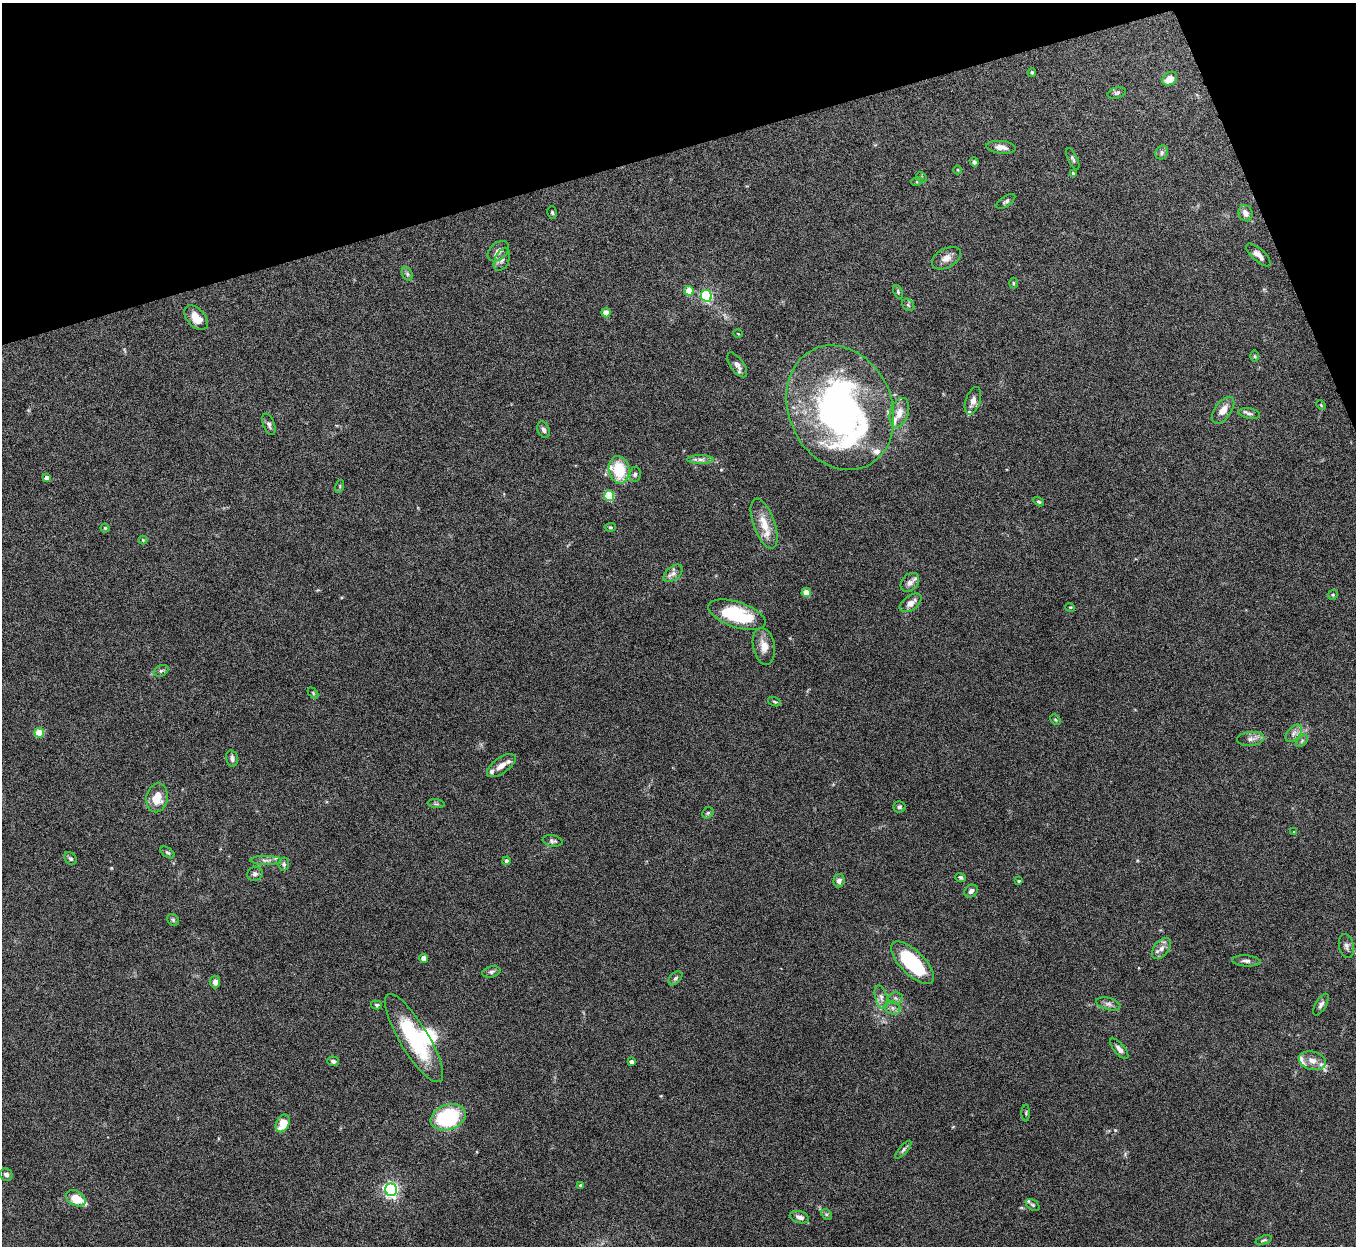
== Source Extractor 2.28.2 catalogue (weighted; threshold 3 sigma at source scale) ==
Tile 3 of 4 x 4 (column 3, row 1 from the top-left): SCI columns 2710-4063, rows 3884-5127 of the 5421 x 5406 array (HDU 1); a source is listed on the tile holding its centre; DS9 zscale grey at full resolution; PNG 1358 x 1248 px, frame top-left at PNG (2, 3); each listed source drawn as its Kron ellipse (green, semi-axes under 4 px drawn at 4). Shown black and unused: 14% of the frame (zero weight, under 8 of 15 exposures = <1% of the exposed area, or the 3 px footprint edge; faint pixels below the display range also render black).
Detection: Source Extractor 2.28.2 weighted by HDU 2 'WHT'; one run over the whole footprint, this tile lists its part. Background 0.166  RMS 0.0048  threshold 0.0198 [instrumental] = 3 sigma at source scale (4.09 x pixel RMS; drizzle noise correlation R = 1.36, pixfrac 0.8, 0.05/0.05 arcsec/px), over >= 5 px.
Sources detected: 125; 1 too faint to see at this stretch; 1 inside a brighter object's white glare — neither listed nor drawn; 9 inside a brighter listed object's ellipse — not listed separately; the other 114 listed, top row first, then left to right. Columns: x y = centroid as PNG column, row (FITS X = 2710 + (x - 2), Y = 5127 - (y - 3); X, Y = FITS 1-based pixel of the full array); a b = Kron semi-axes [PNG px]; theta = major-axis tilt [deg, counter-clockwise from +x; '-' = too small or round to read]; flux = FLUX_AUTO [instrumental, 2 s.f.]
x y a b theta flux
1032 72 4 4 - 0.66
1170 79 8 6 34 5
1117 93 9 5 17 1.1
1001 147 15 6 -5 3.2
1162 152 7 6 - 1.1
1073 159 11 4 -65 0.95
974 162 4 4 - 1.1
958 170 4 3 - 0.33
1073 173 4 3 - 0.56
921 177 6 4 -46 0.62
917 181 6 4 19 0.55
1006 201 11 5 34 0.99
552 212 6 4 -74 0.61
1245 213 8 7 - 2.4
498 251 12 8 41 2.5
1258 255 15 6 -42 2.6
946 258 15 9 28 3.3
502 260 12 7 65 2
407 274 7 5 -60 0.85
1013 283 5 3 - 0.44
689 291 5 4 - 8.9
898 292 7 4 -68 0.63
706 296 6 5 - 51
908 305 7 5 -45 0.85
606 313 4 4 - 6
196 318 14 9 -48 5.7
738 334 5 3 - 0.37
1254 356 5 3 - 0.43
737 365 14 6 -54 2.5
973 401 14 7 72 2.8
1321 405 5 3 - 0.42
840 408 64 51 -66 170
1223 410 15 8 55 3.9
899 413 15 9 72 4.6
1249 414 11 5 -10 1.2
269 424 11 5 -69 1.4
544 430 8 5 -69 1.4
700 460 13 4 0 1.8
619 470 14 10 -78 16
635 474 7 6 - 1
47 478 4 4 - 2.7
340 486 6 4 73 0.59
609 496 5 5 - 23
1039 502 5 4 - 0.71
764 524 26 10 -70 7.6
610 527 5 4 - 0.52
105 528 4 4 - 0.5
143 540 4 4 - 0.38
673 573 11 6 39 1.9
910 582 11 8 46 2.6
806 592 4 4 - 7.7
1333 595 5 4 - 0.59
911 603 12 7 36 3.4
1070 607 5 3 - 0.36
737 615 30 12 -19 29
764 646 19 10 -79 4.7
161 671 8 5 28 1
313 693 6 4 -47 0.53
774 702 7 4 -20 0.61
1055 720 6 4 -45 0.51
39 733 5 4 - 9.7
1294 733 10 6 50 1.9
1251 739 13 7 5 2.2
1302 741 7 4 46 0.79
232 758 8 6 -75 1.4
501 766 17 7 35 3.9
157 798 14 10 78 7.7
436 804 8 4 -8 0.81
899 807 6 5 - 0.84
708 813 6 5 - 0.63
1294 832 4 3 - 0.35
553 841 10 6 -9 1.2
167 852 8 4 -35 0.74
70 859 7 5 -45 0.92
266 860 15 4 0 1.7
507 861 4 4 - 1.6
284 864 7 5 82 0.89
255 874 8 7 - 1.3
960 877 5 4 - 0.87
839 881 6 5 - 1.7
1019 881 3 3 - 0.39
971 891 7 5 37 1.6
173 920 6 5 - 0.74
1346 946 12 7 -77 1.7
1161 948 12 7 51 2.6
424 958 4 4 - 3.5
1246 961 14 5 -4 1.7
913 963 28 12 -45 31
491 972 9 5 13 1.1
675 978 8 5 45 1
215 982 6 5 - 1.9
881 997 12 6 -74 2.1
895 998 7 6 - 1.1
1108 1004 12 6 -15 1.7
377 1005 5 4 - 0.66
1321 1005 12 5 59 1.5
892 1008 8 6 -22 1.6
414 1038 51 14 -59 34
1119 1049 13 5 -50 2.1
333 1061 6 5 - 1
1312 1061 14 9 -15 3.7
631 1062 4 4 - 1.7
1026 1113 8 3 90 0.6
448 1117 18 12 20 41
283 1123 9 6 63 7.8
903 1150 11 4 50 1.1
6 1175 6 6 - 1.4
581 1185 4 3 - 1.1
391 1190 6 6 - 120
76 1198 10 7 -30 8.6
1033 1205 7 5 -36 0.81
826 1214 6 4 -44 0.65
799 1217 10 6 -17 1.9
1264 1240 8 4 17 0.73